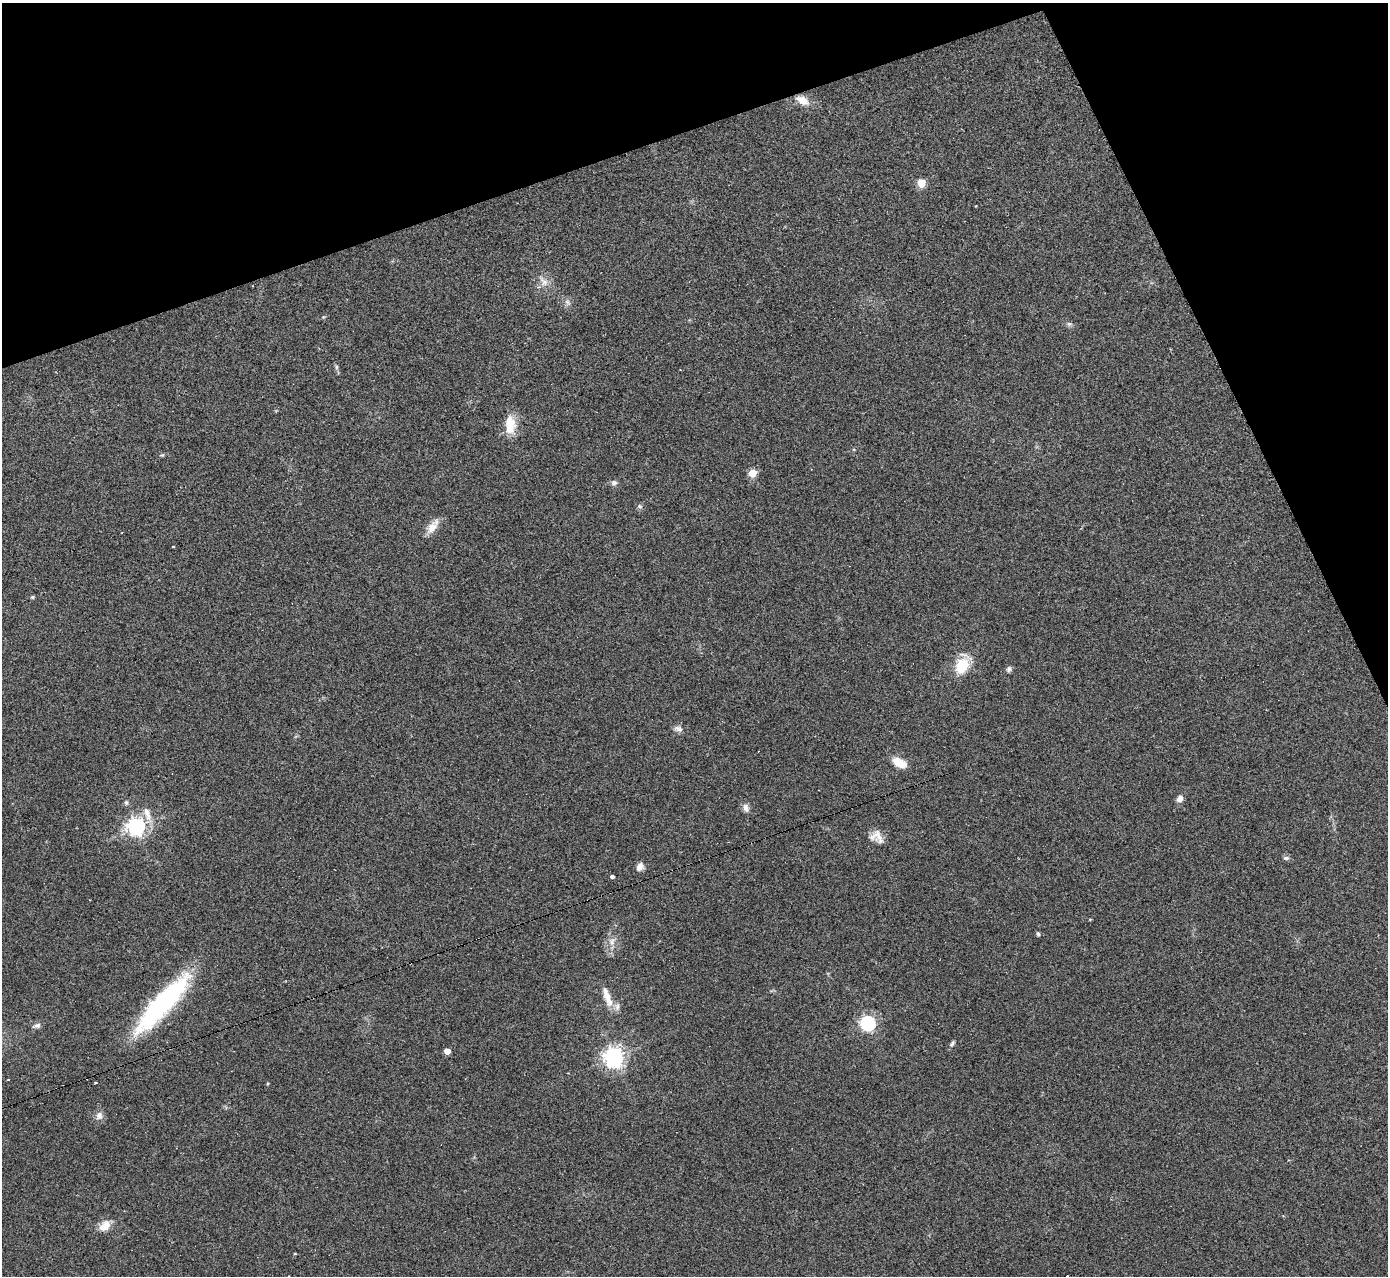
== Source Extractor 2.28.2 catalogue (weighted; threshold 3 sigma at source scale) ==
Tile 3 of 4 x 4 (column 3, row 1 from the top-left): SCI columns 2774-4159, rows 3976-5249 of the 5544 x 5527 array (HDU 1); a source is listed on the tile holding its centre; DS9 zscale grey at full resolution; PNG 1390 x 1278 px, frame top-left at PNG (2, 3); no overlay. Shown black and unused: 18% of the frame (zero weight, under 2 of 3 exposures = <1% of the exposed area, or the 3 px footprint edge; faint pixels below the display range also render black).
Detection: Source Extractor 2.28.2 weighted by HDU 2 'WHT'; one run over the whole footprint, this tile lists its part. Background 0.0836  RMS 0.0078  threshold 0.035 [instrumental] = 3 sigma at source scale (4.5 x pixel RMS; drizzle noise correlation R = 1.50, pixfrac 1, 0.05/0.05 arcsec/px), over >= 5 px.
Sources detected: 47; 3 cosmic-ray / hot-pixel residue — not listed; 2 inside a brighter listed object's ellipse — not listed separately; the other 42 listed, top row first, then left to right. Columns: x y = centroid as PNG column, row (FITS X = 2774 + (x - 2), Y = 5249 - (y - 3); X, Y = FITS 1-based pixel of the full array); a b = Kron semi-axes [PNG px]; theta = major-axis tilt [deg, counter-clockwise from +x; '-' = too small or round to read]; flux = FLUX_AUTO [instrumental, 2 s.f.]
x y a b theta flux
802 100 14 8 -27 10
921 183 5 5 - 25
544 282 16 9 -49 6.6
567 302 9 6 -49 2.6
1069 324 7 6 - 1.8
336 367 6 4 90 1.5
510 422 19 14 -45 12
162 455 5 5 - 0.93
752 473 5 5 - 22
614 483 8 7 - 2.4
640 506 7 5 -22 1.7
432 527 21 9 54 8.8
173 547 3 3 - 3.5
32 597 5 3 - 1
962 665 19 12 65 25
1009 669 8 6 50 2.1
678 729 12 8 -16 3.5
900 763 15 8 -30 16
1180 799 8 6 60 4.3
126 802 7 5 -89 1.7
746 808 12 8 -71 3.6
147 814 28 10 -77 11
136 826 7 7 - 320
877 837 18 13 -36 8.2
1286 858 9 5 0 2
640 867 10 8 56 4.3
612 877 4 4 - 5
1090 919 5 3 - 0.57
1038 934 4 4 - 1.9
612 941 13 9 76 6.2
607 997 27 8 -71 11
162 1004 76 18 47 120
868 1023 6 6 - 190
37 1026 12 6 18 2.7
952 1044 9 5 51 1.8
447 1051 5 4 - 8.8
614 1057 7 7 - 470
96 1083 3 3 - 2.7
267 1084 4 3 - 0.72
99 1116 11 9 79 4.3
104 1226 16 10 40 9.2
295 1254 4 3 - 0.59